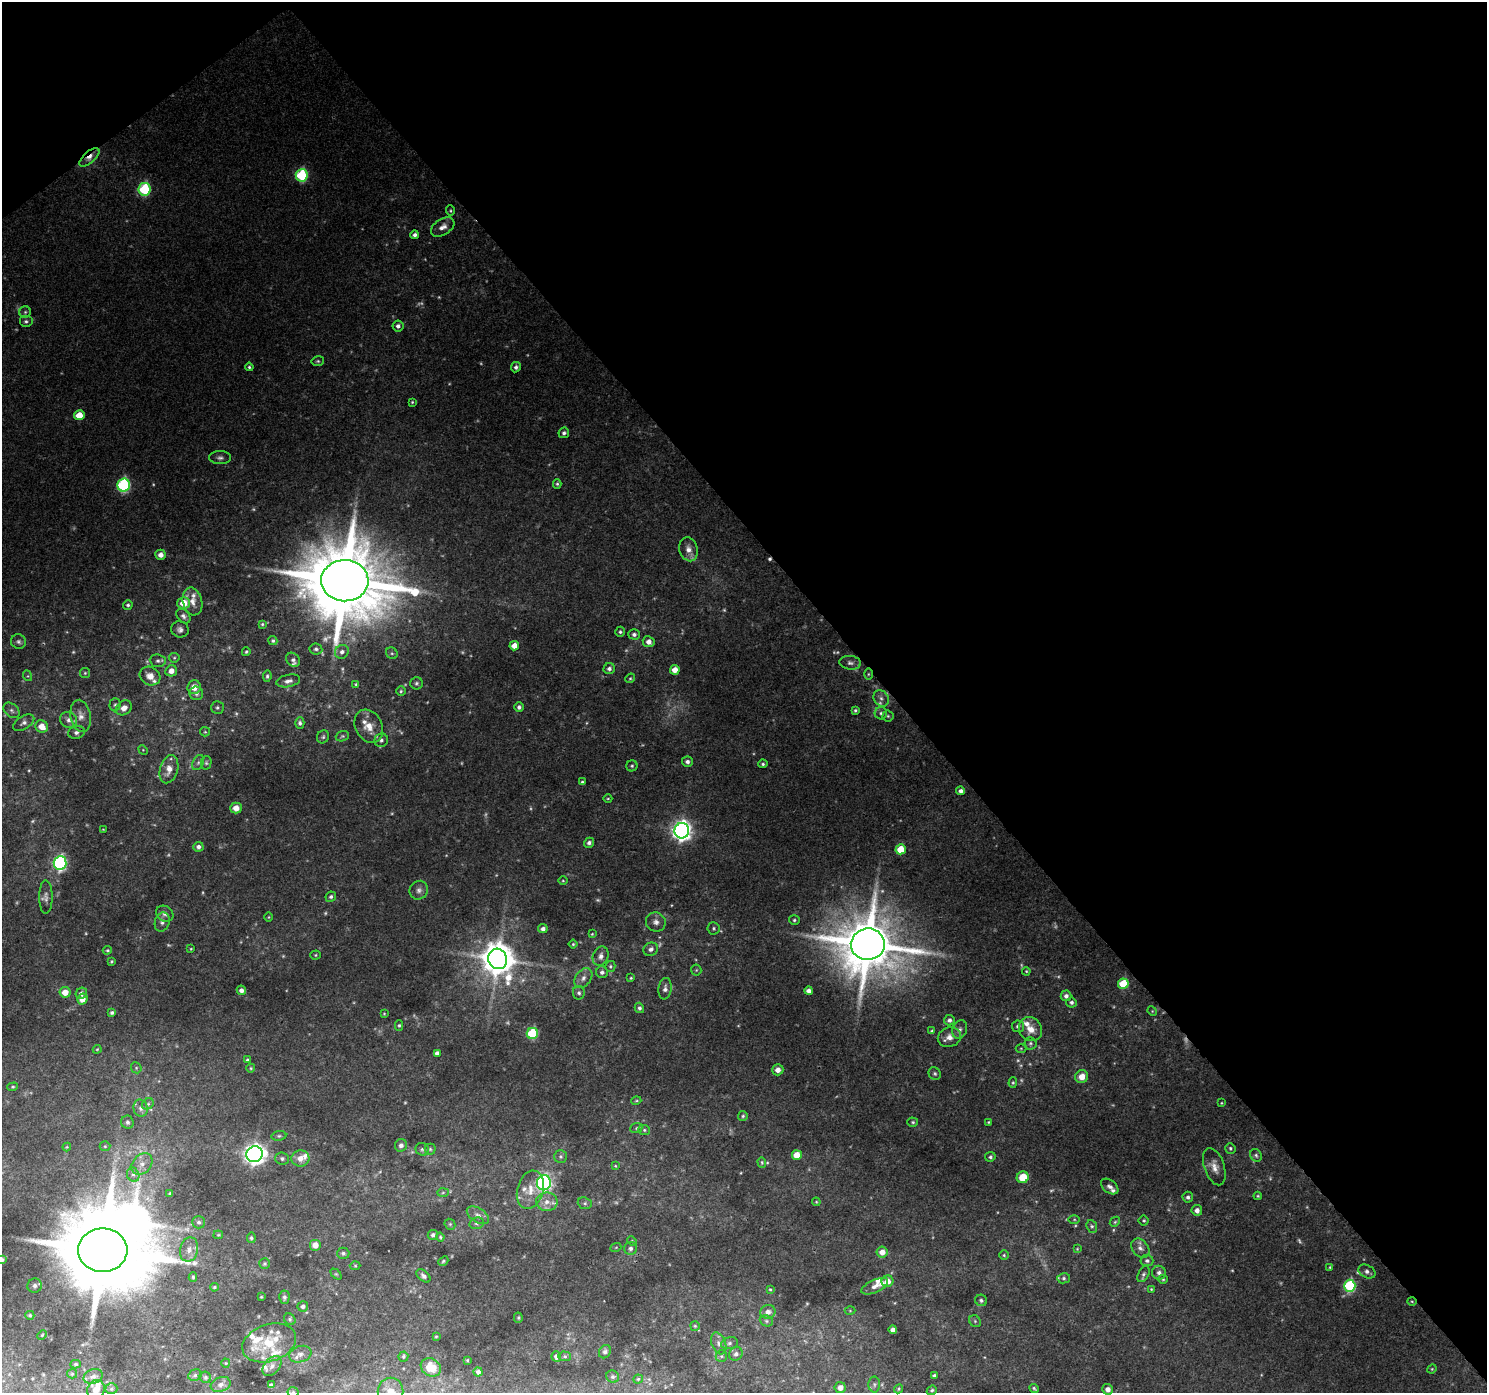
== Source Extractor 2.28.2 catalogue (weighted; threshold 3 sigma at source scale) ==
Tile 3 of 4 x 4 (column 3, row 1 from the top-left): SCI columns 3019-4503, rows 4349-5739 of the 6040 x 5978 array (HDU 1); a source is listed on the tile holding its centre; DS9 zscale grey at full resolution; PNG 1489 x 1395 px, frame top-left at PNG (2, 2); each listed source drawn as its Kron ellipse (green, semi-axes under 4 px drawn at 4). Shown black and unused: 42% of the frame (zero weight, under 3 of 4 exposures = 5% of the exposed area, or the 3 px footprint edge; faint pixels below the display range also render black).
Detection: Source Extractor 2.28.2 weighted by HDU 2 'WHT'; one run over the whole footprint, this tile lists its part. Background 0.0445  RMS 0.0038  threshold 0.0172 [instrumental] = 3 sigma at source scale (4.5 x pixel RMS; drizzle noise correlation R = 1.50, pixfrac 1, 0.0396/0.0396 arcsec/px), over >= 5 px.
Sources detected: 362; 48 too faint to see at this stretch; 1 inside a brighter object's white glare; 1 cosmic-ray / hot-pixel residue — neither listed nor drawn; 21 inside a brighter listed object's ellipse — not listed separately; the other 291 listed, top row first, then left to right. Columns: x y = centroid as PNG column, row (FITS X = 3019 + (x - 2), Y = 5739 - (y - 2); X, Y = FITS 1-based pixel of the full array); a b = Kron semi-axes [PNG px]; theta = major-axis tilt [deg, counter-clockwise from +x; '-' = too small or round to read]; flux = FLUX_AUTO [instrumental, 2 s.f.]
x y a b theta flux
89 157 12 5 41 3
302 175 6 6 - 32
145 189 6 6 - 35
450 211 5 4 - 0.48
443 227 13 8 33 2.8
415 235 4 4 - 1.3
25 312 6 5 - 0.72
26 321 7 6 - 1.1
398 326 5 5 - 1.4
318 361 6 5 - 0.64
249 367 4 4 - 0.62
516 367 5 5 - 1.2
412 402 4 4 - 0.46
79 415 5 5 - 7.4
564 433 5 5 - 1.1
220 458 11 6 0 1.4
557 484 4 4 - 0.6
124 485 6 6 - 56
688 549 12 9 -74 3.2
161 555 5 5 - 2.5
345 581 24 20 -2 5500
192 601 14 9 -76 3.6
184 603 6 6 - 7.2
128 605 5 4 - 0.77
183 616 8 6 -47 1.3
262 624 3 3 - 0.45
180 629 9 8 - 1.6
620 632 5 4 - 0.74
634 634 6 5 - 1.2
273 641 4 4 - 0.66
18 642 7 7 - 1.1
649 642 6 5 - 2.6
514 646 5 4 - 3.9
316 649 6 5 - 1
246 652 4 3 - 0.5
342 652 7 6 - 1.6
392 653 6 5 - 0.68
174 658 5 5 - 0.53
293 660 7 6 - 1.2
158 661 8 6 -6 1
850 663 11 7 -7 1.5
609 669 6 5 - 1.3
675 670 5 5 - 4
171 671 6 5 - 2.7
85 673 5 5 - 0.5
868 674 5 3 - 0.45
28 676 5 3 - 0.36
150 676 11 9 -28 3.4
267 676 6 4 81 0.76
630 678 5 4 - 0.53
288 681 12 6 11 1.8
416 683 6 6 - 0.83
356 684 4 3 - 0.52
194 687 7 6 - 3.8
401 691 5 4 - 0.55
196 693 7 7 - 1.2
881 698 9 7 -57 1.8
115 705 6 5 - 0.78
217 707 6 6 - 0.88
519 707 5 4 - 1.2
124 708 8 7 - 2.5
12 710 9 6 -41 1.2
855 710 4 4 - 0.66
881 713 6 6 - 1
81 716 16 10 -80 3.7
888 716 5 5 - 0.6
69 720 9 7 -21 2
24 723 12 6 31 1.6
300 723 5 4 - 1
42 726 6 6 - 4.7
369 726 17 13 -62 6.3
76 732 8 6 14 1.5
205 732 5 4 - 0.49
342 736 7 5 20 0.69
323 737 7 6 - 0.76
381 740 7 6 - 1.2
143 750 5 4 - 0.4
687 762 5 5 - 1.3
198 763 8 5 63 0.92
206 763 7 5 77 0.7
763 764 4 4 - 0.72
632 766 5 5 - 0.68
169 769 14 9 73 4.3
582 782 4 4 - 0.63
961 791 4 4 - 1.6
608 798 4 3 - 0.37
236 808 6 5 - 2.9
103 829 4 2 - 0.3
682 831 8 7 - 220
589 843 5 5 - 1.3
198 847 5 5 - 1.4
901 849 5 5 - 11
60 863 7 6 - 79
563 881 4 3 - 0.34
419 890 10 9 - 1.9
46 897 17 6 90 2
331 897 5 5 - 0.96
165 914 9 7 -33 1.7
269 917 5 3 - 0.32
794 920 5 4 - 0.66
162 922 10 7 73 1.6
656 922 10 9 - 2.1
714 928 6 6 - 0.82
543 929 5 4 - 1.5
592 934 4 4 - 0.37
573 944 4 4 - 0.49
868 944 17 15 8 3100
191 949 3 3 - 0.33
651 949 7 6 - 1.5
107 950 5 3 - 0.49
316 955 5 4 - 0.49
601 956 10 7 70 2.1
498 959 10 9 - 940
111 961 3 3 - 0.51
610 966 5 5 - 0.64
696 970 5 5 - 0.52
1026 971 4 3 - 0.41
602 972 6 6 - 1.2
583 978 11 7 52 2.2
631 978 4 4 - 0.51
1123 984 5 5 - 16
665 989 11 6 82 1.9
241 990 5 4 - 1.7
809 991 4 4 - 1.9
65 992 5 5 - 4.4
81 993 6 5 - 1.8
579 993 7 6 - 1
1066 996 5 5 - 1.5
82 999 5 5 - 3.8
1071 1002 5 5 - 0.95
639 1008 5 4 - 1
1152 1011 5 4 - 0.39
112 1013 4 3 - 0.84
384 1013 4 3 - 0.36
949 1020 5 5 - 1.3
399 1025 5 4 - 0.56
1018 1026 6 6 - 1.1
1030 1029 12 11 - 4.5
960 1030 9 7 69 1.5
932 1031 4 3 - 0.61
532 1033 5 5 - 30
949 1037 12 10 22 3.1
1030 1043 6 6 - 0.82
1021 1048 5 3 - 0.39
97 1049 4 3 - 0.35
437 1053 4 4 - 1.6
247 1060 4 3 - 0.6
136 1068 6 5 - 0.54
251 1068 4 4 - 0.42
778 1070 6 5 - 2.3
935 1074 6 6 - 0.77
1082 1077 6 6 - 4.3
1013 1083 5 4 - 0.5
13 1087 5 4 - 0.53
636 1101 5 3 - 0.44
1221 1103 3 2 - 0.3
148 1104 6 5 - 0.78
141 1108 8 7 - 1.8
743 1116 5 5 - 0.66
127 1122 7 6 - 0.93
913 1122 5 4 - 0.6
988 1122 4 3 - 0.33
636 1128 6 5 - 0.68
644 1130 6 5 - 0.7
279 1136 7 5 8 0.7
401 1145 6 6 - 1.4
105 1146 5 5 - 0.56
67 1147 4 4 - 0.37
1230 1148 5 5 - 0.63
422 1149 7 6 - 0.87
430 1149 5 5 - 0.65
255 1154 8 8 - 240
797 1155 5 5 - 7.4
1256 1155 6 5 - 0.81
560 1157 6 6 - 0.9
990 1157 5 5 - 0.83
300 1158 9 8 - 3.2
282 1159 7 6 - 1.1
762 1162 5 4 - 0.48
142 1164 12 9 50 3.2
615 1166 4 3 - 0.39
1214 1167 19 10 -71 3.7
133 1175 7 6 - 1.3
1023 1177 6 5 - 8.7
544 1183 7 7 - 83
1110 1187 10 6 -38 1.5
530 1190 19 13 74 6.7
443 1193 6 4 2 0.5
170 1194 4 3 - 0.83
1258 1196 4 4 - 0.47
1188 1197 5 5 - 1.1
547 1202 10 9 - 3.4
816 1202 4 3 - 0.4
585 1203 7 5 -21 0.85
1197 1210 5 5 - 2.2
478 1215 12 7 -33 2
1074 1219 5 4 - 0.43
1144 1220 5 5 - 0.54
199 1222 6 6 - 1.1
1115 1222 5 4 - 0.54
477 1223 7 5 16 0.94
450 1224 6 5 - 0.57
1092 1226 6 5 - 0.84
218 1235 5 4 - 0.44
433 1235 5 5 - 1.2
440 1237 4 4 - 0.49
251 1238 5 4 - 0.75
632 1241 5 3 - 0.38
315 1245 6 6 - 3
616 1247 5 3 - 0.34
631 1248 6 6 - 1.3
1140 1248 11 7 -48 2
1077 1249 4 4 - 0.32
103 1250 25 22 0 7000
189 1250 12 9 78 2.8
882 1252 5 5 - 3.6
343 1253 6 5 - 0.81
1004 1255 4 4 - 0.5
2 1260 4 3 - 0.86
443 1261 5 4 - 0.56
1147 1261 6 5 - 1
265 1263 5 5 - 0.62
355 1266 5 3 - 0.41
1330 1267 3 3 - 0.43
1367 1271 9 6 -28 1.5
1159 1273 7 7 - 1.7
336 1274 6 4 -44 0.5
1143 1274 8 5 62 0.98
423 1276 8 5 -42 1.3
193 1277 5 3 - 0.53
1064 1278 6 5 - 0.79
1163 1279 5 4 - 0.52
887 1281 6 5 - 3.5
35 1286 7 7 - 1.2
875 1286 14 6 24 2.4
1350 1286 6 6 - 44
214 1287 4 3 - 0.49
770 1289 4 4 - 0.43
1151 1289 3 3 - 0.4
261 1297 3 2 - 0.32
284 1297 7 5 87 0.93
981 1300 6 5 - 0.9
1412 1301 5 3 - 0.37
303 1306 5 5 - 1.3
850 1311 5 3 - 0.35
768 1312 8 6 11 2.4
30 1315 4 4 - 0.63
518 1318 5 4 - 0.49
290 1319 6 5 - 0.64
766 1321 7 5 -22 0.88
975 1321 6 5 - 0.71
695 1326 5 4 - 0.5
893 1330 4 4 - 1.7
42 1335 5 3 - 0.35
436 1336 3 3 - 0.42
269 1343 27 18 18 14
719 1343 11 7 -69 1.9
729 1343 8 6 11 1.1
605 1352 7 5 57 1.2
300 1354 11 8 18 2
736 1354 7 6 - 1.2
403 1356 5 5 - 0.61
556 1356 5 5 - 1.6
565 1356 6 5 - 0.69
721 1356 6 5 - 0.81
467 1360 3 3 - 0.33
226 1363 4 4 - 0.35
76 1364 5 4 - 0.6
272 1366 11 7 49 2
431 1367 11 8 -31 7.6
1432 1369 5 4 - 0.39
478 1372 4 4 - 1.5
72 1374 5 4 - 0.5
195 1375 7 5 27 0.81
93 1376 10 7 18 2
934 1376 4 3 - 0.8
205 1377 6 5 - 0.87
613 1377 6 6 - 0.9
638 1379 4 4 - 0.49
874 1384 8 6 -89 0.98
221 1385 10 7 20 1.7
271 1385 4 4 - 1.1
840 1388 5 5 - 2.4
1034 1388 5 3 - 0.63
111 1389 6 5 - 0.71
899 1389 5 4 - 0.49
1108 1389 5 5 - 2
96 1390 10 8 67 3.3
932 1390 5 4 - 0.67
391 1391 14 13 - 5.3
293 1392 5 5 - 0.57
Overlapping masked pixels (flux is a lower limit): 6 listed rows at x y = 89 157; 345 581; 868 674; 868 944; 103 1250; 1412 1301
Isophote crosses this tile's border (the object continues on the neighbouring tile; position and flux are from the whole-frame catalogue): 4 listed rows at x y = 2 1260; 96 1390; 391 1391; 293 1392